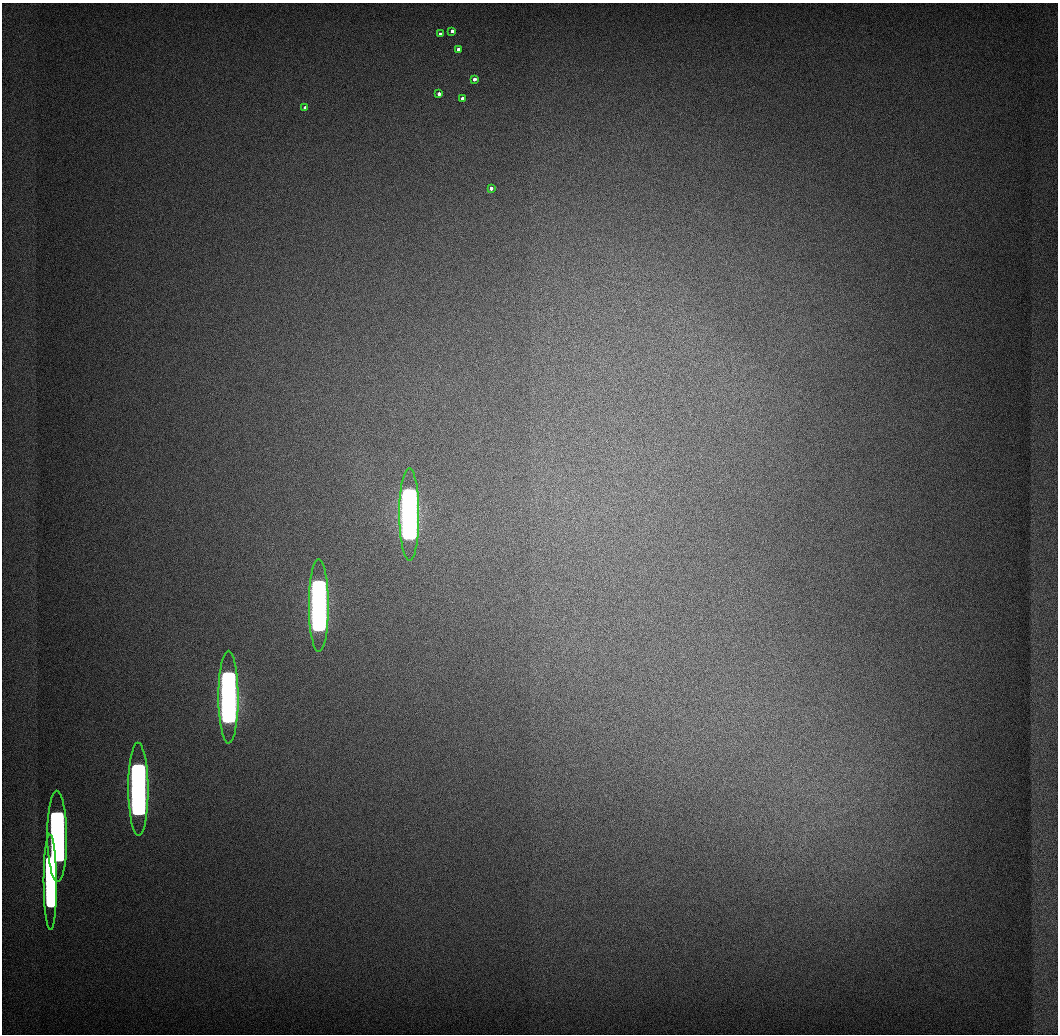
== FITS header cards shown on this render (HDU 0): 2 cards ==
NAXIS1  =                 1056 / Length of Axis 1 (Serial)
NAXIS2  =                 1032 / Length of Axis 2 (Parallel)

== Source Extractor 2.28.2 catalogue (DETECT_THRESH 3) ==
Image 1056 x 1032 px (HDU 0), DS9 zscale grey, 1 PNG px = 1 image px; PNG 1060 x 1036 px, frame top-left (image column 1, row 1032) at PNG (2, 3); each listed source drawn as its Kron ellipse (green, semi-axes under 4 px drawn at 4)
Background 517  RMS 4.1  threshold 12.2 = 3 sigma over >= 5 px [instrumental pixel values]
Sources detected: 14; all 14 listed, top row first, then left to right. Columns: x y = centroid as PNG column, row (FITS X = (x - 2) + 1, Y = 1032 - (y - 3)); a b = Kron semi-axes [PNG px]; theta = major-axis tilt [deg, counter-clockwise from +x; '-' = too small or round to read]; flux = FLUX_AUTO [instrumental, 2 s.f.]
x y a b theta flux
452 31 3 3 - 3.9e+03
440 34 3 3 - 4.1e+03
458 49 3 3 - 5.1e+03
474 79 3 3 - 6.4e+03
439 94 3 3 - 6.7e+03
462 98 3 3 - 6.7e+03
305 108 3 3 - 6.0e+03
491 188 3 3 - 7.8e+03
409 514 46 10 -90 4.9e+06
319 606 46 10 -90 4.5e+06
228 697 46 10 -90 3.7e+06
138 789 46 10 -90 2.8e+06
57 836 45 10 -89 1.7e+06
50 882 47 6 -90 8.7e+05